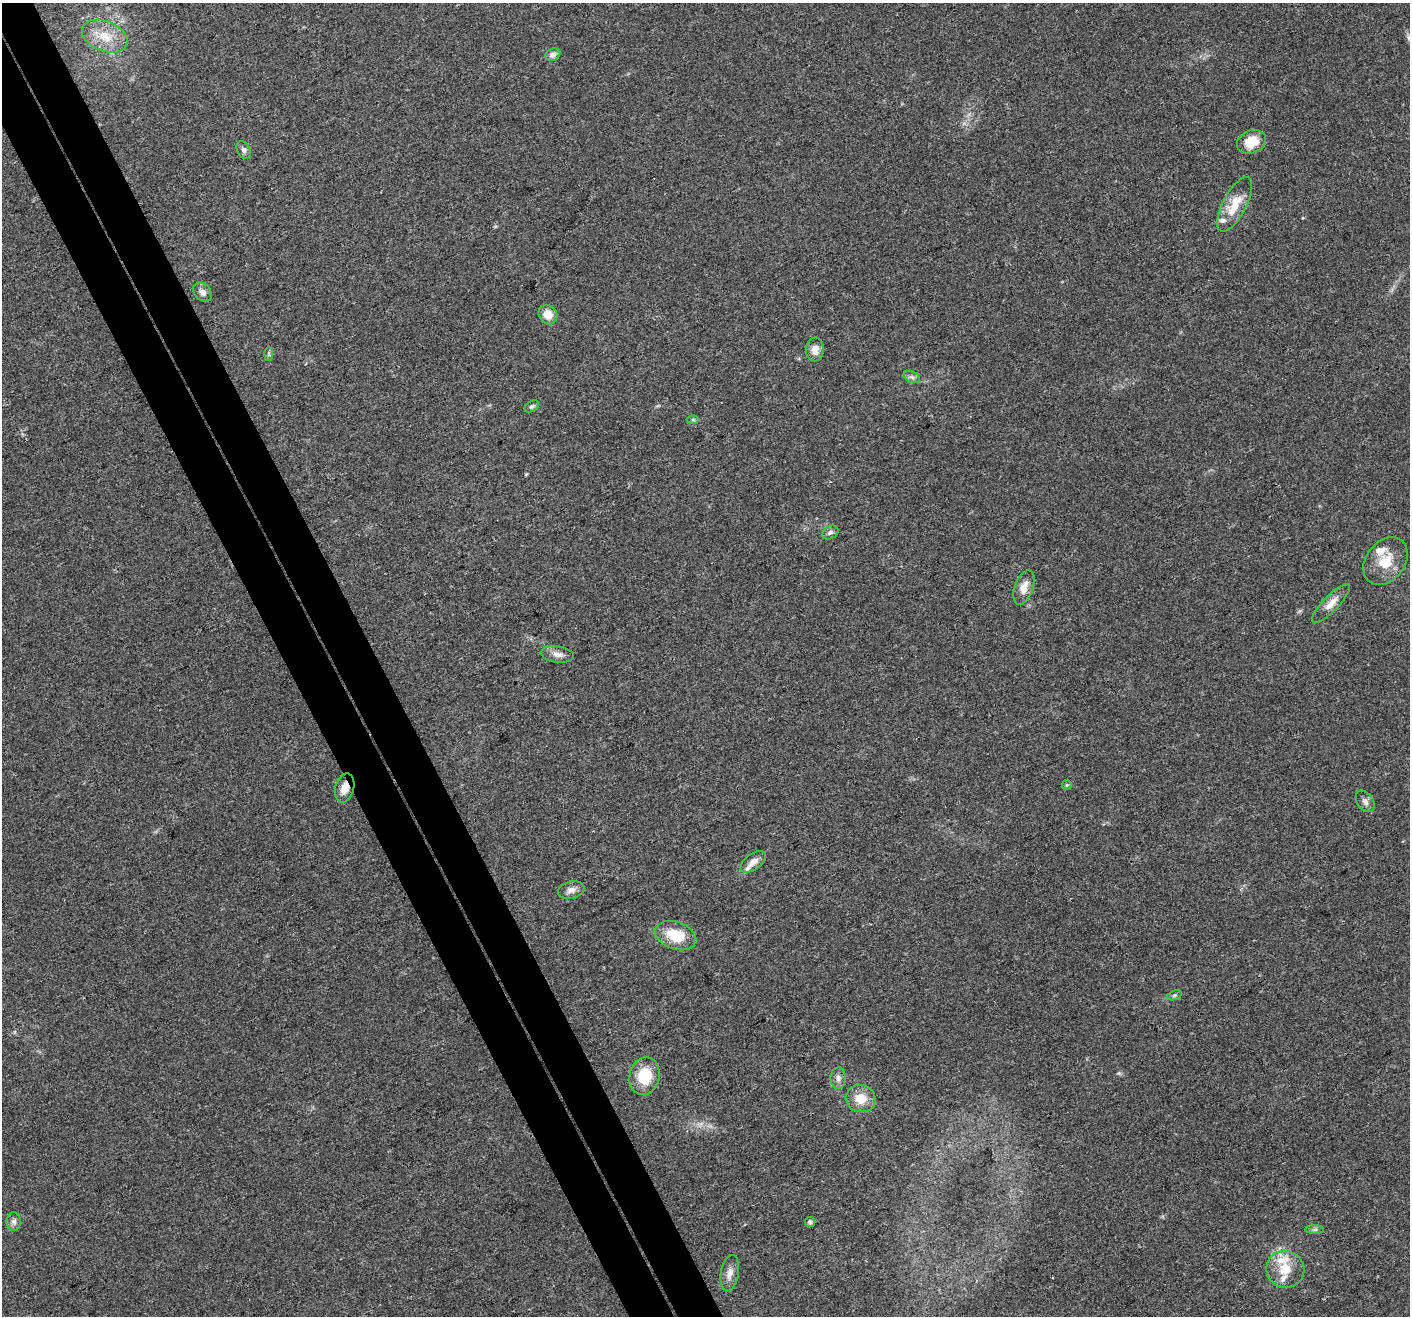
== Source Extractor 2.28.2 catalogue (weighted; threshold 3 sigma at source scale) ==
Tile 11 of 4 x 4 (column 3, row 3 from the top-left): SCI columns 2883-4290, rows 1534-2847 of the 5761 x 5639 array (HDU 1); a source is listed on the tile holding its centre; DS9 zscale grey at full resolution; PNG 1412 x 1318 px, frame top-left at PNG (2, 3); each listed source drawn as its Kron ellipse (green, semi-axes under 4 px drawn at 4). Shown black and unused: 6% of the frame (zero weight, under 3 of 4 exposures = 7% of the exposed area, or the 3 px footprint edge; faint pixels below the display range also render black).
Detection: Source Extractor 2.28.2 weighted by HDU 2 'WHT'; one run over the whole footprint, this tile lists its part. Background 0.0499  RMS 0.0041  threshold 0.0185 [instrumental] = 3 sigma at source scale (4.5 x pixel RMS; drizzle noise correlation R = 1.50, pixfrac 1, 0.0396/0.0396 arcsec/px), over >= 5 px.
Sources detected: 37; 5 inside a brighter listed object's ellipse — not listed separately; the other 32 listed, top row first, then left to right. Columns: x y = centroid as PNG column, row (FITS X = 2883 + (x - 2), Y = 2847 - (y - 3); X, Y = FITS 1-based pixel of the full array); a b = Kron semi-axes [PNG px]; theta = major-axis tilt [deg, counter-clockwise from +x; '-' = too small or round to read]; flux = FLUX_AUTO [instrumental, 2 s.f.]
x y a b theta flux
105 36 24 15 -22 10
553 55 8 6 27 2
1252 142 15 11 22 8.5
244 150 9 6 -65 1.4
1235 204 30 11 62 10
203 292 11 8 -48 2.2
548 315 10 9 - 5.1
815 350 12 9 87 3.6
269 354 7 4 90 0.66
912 377 9 5 -24 1.2
532 406 8 5 31 0.91
693 420 6 4 -1 0.64
830 533 9 6 27 1.3
1385 561 26 19 52 11
1024 587 18 9 70 4.5
1331 603 26 8 46 4.2
557 654 17 8 -8 2.9
1067 785 5 4 - 0.52
345 788 15 9 74 4.3
1365 801 12 8 -56 1.9
753 862 15 8 36 3.3
571 890 13 8 14 2.4
676 936 21 13 -19 13
1174 995 7 4 20 0.69
644 1076 19 15 78 14
838 1078 11 7 -90 2
861 1099 15 13 -16 6.9
14 1221 9 7 -89 1.5
810 1222 5 5 - 1.3
1314 1229 9 4 0 0.92
1285 1269 19 18 - 9
730 1273 18 9 81 3.1
Overlapping masked pixels (flux is a lower limit): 1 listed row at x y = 345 788